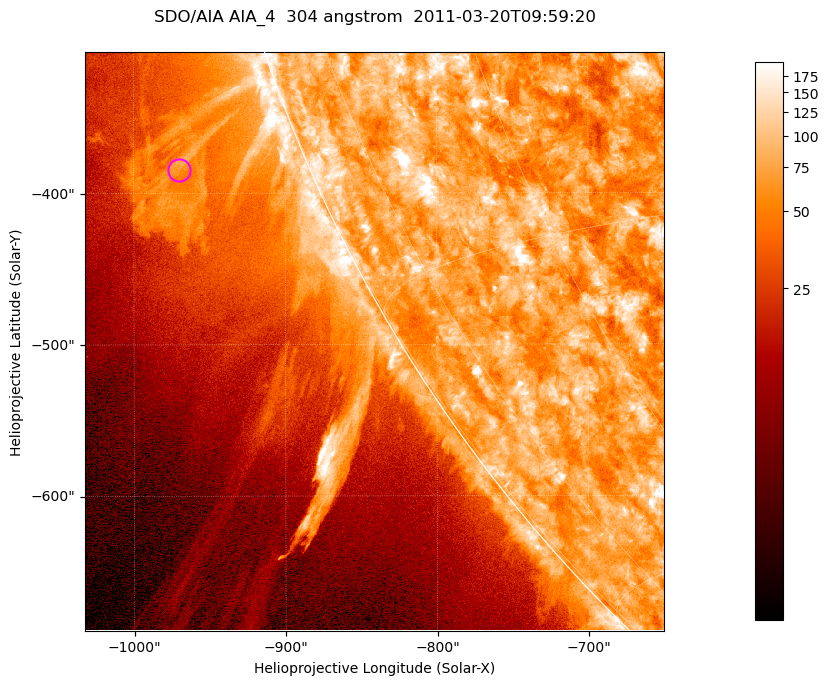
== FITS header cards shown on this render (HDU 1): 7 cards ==
TELESCOP= 'SDO/AIA '           / For AIA: SDO/AIA
INSTRUME= 'AIA_4   '           / For AIA: AIA_ATA1, AIA_ATA2, AIA_ATA3 or AIA_AT
WAVELNTH=                  304 / [angstrom] Wavelength
WAVEUNIT= 'angstrom'           / Wavelength unit: angstrom
DATE-OBS= '2011-03-20T09:59:20.124' / [ISO] Date when observation started; ISO 8
CTYPE1  = 'HPLN-TAN'           / CTYPE1; Typically HPLN
CTYPE2  = 'HPLT-TAN'           / CTYPE2; Typically HPLT

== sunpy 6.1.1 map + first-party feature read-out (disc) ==
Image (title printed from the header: SDO/AIA AIA_4  304 angstrom  2011-03-20T09:59:20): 637 x 637 px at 0.6 arcsec/px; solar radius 964 arcsec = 1606 px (partial field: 2.2% of the solar disc is inside the frame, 43% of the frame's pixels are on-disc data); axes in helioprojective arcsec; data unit not stated in the header (colour bar unlabelled)
Orientation: roll -0.132 deg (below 1 deg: not rotated)
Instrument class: DISC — disc imager (sunpy class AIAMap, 304 A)
Bright regions (active regions / flare kernels): reference = the on-disc median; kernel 5 px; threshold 5 sigma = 115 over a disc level ~73.3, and >= 1.15x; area >= 405 px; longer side >= 8 px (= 4.8 arcsec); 0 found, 0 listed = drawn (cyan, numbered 1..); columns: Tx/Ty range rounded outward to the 2 arcsec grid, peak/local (2 s.f.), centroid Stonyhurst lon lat
Off-limb structures (1.02-1.3 R_sun): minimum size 202 px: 8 found; the strongest spans PA ~110..115 deg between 1.02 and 1.13 R_sun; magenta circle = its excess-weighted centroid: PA ~110 deg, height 1.08 R_sun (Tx ~-970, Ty ~-384 arcsec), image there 2.5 x the reference